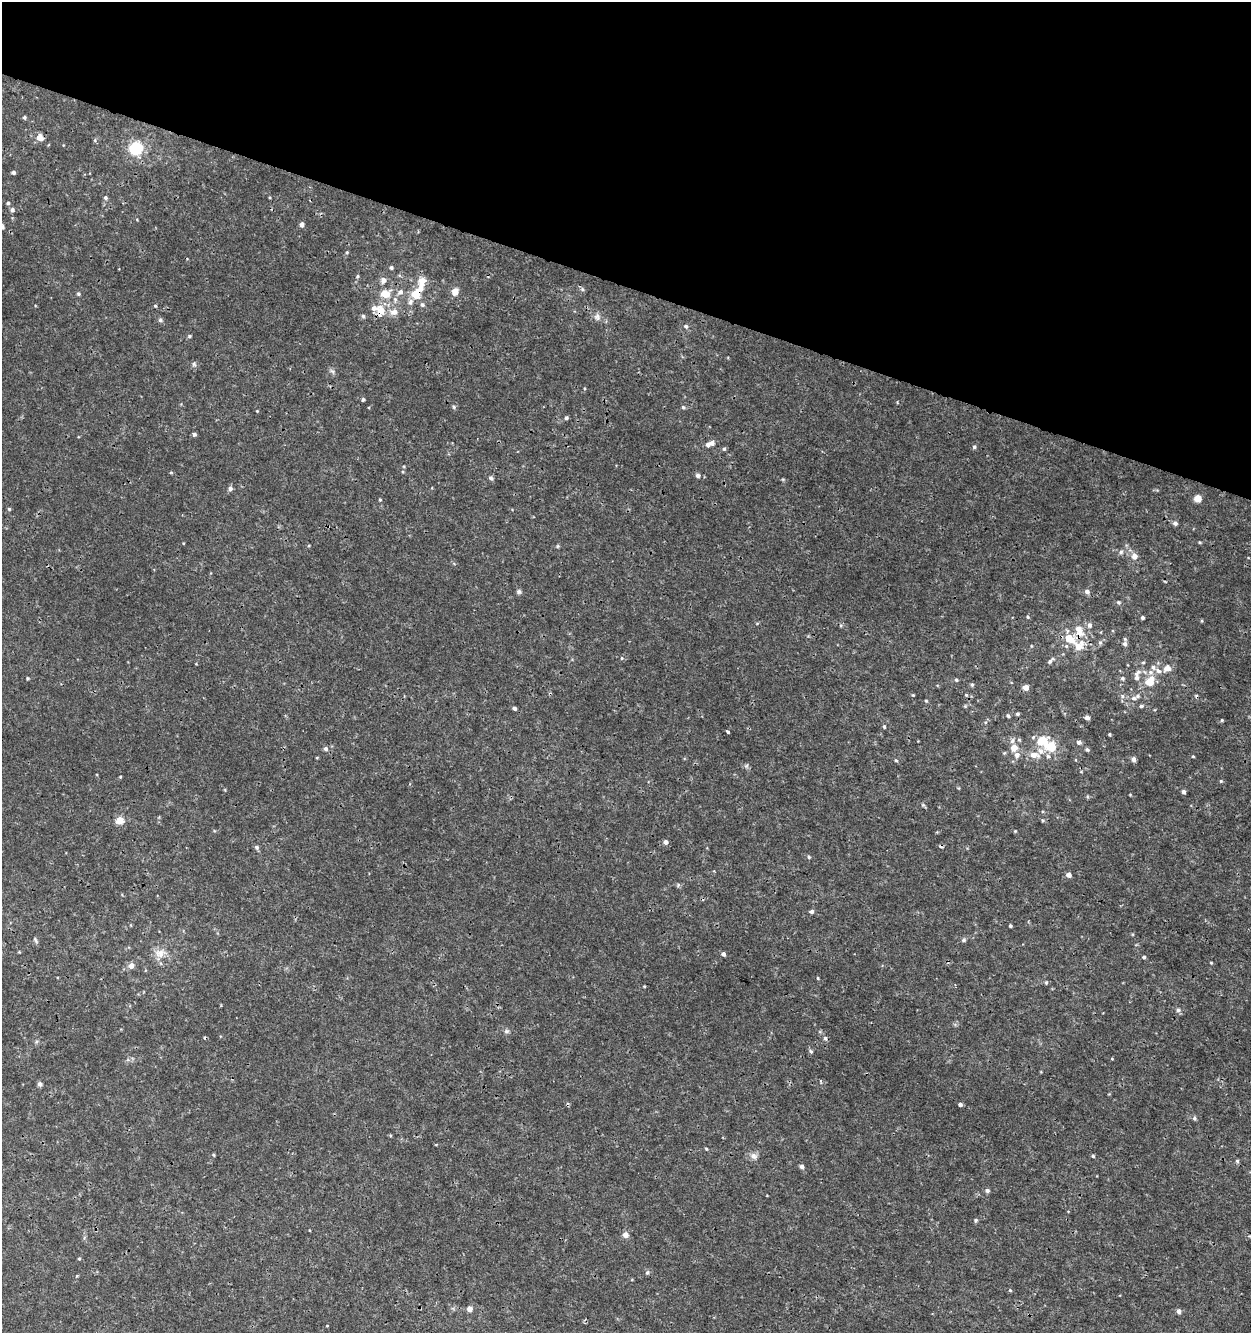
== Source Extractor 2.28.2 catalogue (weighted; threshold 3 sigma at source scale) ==
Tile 2 of 4 x 4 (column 2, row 1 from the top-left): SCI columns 1533-2781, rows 3996-5326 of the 5498 x 5337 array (HDU 1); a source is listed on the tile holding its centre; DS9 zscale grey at full resolution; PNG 1253 x 1335 px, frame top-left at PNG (2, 2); no overlay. Shown black and unused: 21% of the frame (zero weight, under 3 of 4 exposures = <1% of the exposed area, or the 3 px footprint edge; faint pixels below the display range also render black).
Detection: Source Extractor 2.28.2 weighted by HDU 2 'WHT'; one run over the whole footprint, this tile lists its part. Background 9.85e-04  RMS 8.9e-04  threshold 0.00399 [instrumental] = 3 sigma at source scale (4.5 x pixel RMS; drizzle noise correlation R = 1.50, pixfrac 1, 0.0396/0.0396 arcsec/px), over >= 5 px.
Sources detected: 173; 4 cosmic-ray / hot-pixel residue — not listed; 14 inside a brighter listed object's ellipse — not listed separately; the other 155 listed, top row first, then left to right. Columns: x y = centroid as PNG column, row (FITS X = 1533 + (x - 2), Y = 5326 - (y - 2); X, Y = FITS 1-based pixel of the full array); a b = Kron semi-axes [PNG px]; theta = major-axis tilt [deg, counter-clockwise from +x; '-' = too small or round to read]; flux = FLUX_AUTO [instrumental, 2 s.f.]
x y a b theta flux
24 117 4 4 - 0.14
40 137 6 5 - 0.95
95 140 5 4 - 0.12
136 148 16 14 31 3
13 172 4 3 - 0.21
106 198 5 5 - 0.19
8 203 5 4 - 0.12
12 210 5 5 - 0.26
302 224 5 4 - 0.38
347 252 5 4 - 0.11
391 268 5 5 - 0.18
357 276 5 4 - 0.11
383 280 8 7 - 0.41
421 287 15 8 79 1.1
582 289 6 5 - 0.16
455 291 6 5 - 1.2
400 292 8 7 - 0.36
78 294 5 5 - 0.14
385 294 11 8 -7 1.5
416 294 6 6 - 2.7
395 300 10 6 85 0.4
410 302 10 6 61 0.34
422 305 6 6 - 0.22
155 306 4 3 - 0.1
381 311 10 8 -82 1.4
394 312 11 9 10 0.72
363 316 6 5 - 0.15
597 317 10 9 - 0.42
160 320 6 5 - 0.18
686 326 6 5 - 0.21
189 336 5 4 - 0.12
194 364 7 6 - 0.19
332 371 9 4 -53 0.21
363 399 4 3 - 0.14
454 407 5 5 - 0.14
683 407 5 5 - 0.15
257 411 4 3 - 0.069
566 418 5 4 - 0.18
194 434 5 4 - 0.19
712 443 7 6 - 0.34
974 447 5 4 - 0.19
724 449 5 4 - 0.16
698 476 6 6 - 0.22
491 478 5 5 - 0.21
230 489 6 5 - 0.27
380 499 4 3 - 0.092
1198 499 5 5 - 1.6
9 509 5 5 - 0.12
1175 523 6 5 - 0.27
1200 542 5 3 - 0.093
558 546 6 4 89 0.1
1121 552 7 6 - 0.24
1134 556 8 8 - 0.53
519 591 7 6 - 0.21
1087 591 6 5 - 0.33
1118 602 6 5 - 0.17
1028 617 4 4 - 0.11
1142 618 4 4 - 0.18
1202 621 5 3 - 0.088
757 623 5 3 - 0.086
1089 625 6 6 - 0.33
1079 630 16 9 -63 1.3
1069 639 19 12 -23 1.8
1100 642 6 4 1 0.16
1125 644 6 5 - 0.22
1031 646 5 3 - 0.072
622 658 5 3 - 0.092
1051 661 11 5 44 0.26
1153 667 8 6 -74 0.3
1167 668 12 9 25 0.62
1137 676 17 8 79 0.71
27 678 4 4 - 0.096
1122 678 6 5 - 0.16
956 680 4 4 - 0.15
1149 681 10 7 48 2
972 685 5 4 - 0.13
1026 687 5 5 - 0.6
913 695 4 4 - 0.08
966 695 6 4 -43 0.13
1122 696 6 5 - 0.2
1134 698 8 5 14 0.27
926 701 4 4 - 0.098
965 706 4 4 - 0.1
1141 706 6 4 10 0.16
514 708 4 4 - 0.21
1017 714 5 4 - 0.13
1008 716 5 4 - 0.14
1087 718 5 4 - 0.27
1222 720 4 4 - 0.11
985 722 5 3 - 0.11
884 727 5 4 - 0.12
728 732 4 3 - 0.2
1109 734 3 3 - 0.11
1042 740 8 6 28 2.6
1079 742 6 5 - 0.23
1051 745 13 8 -72 1.5
1014 748 11 10 - 0.81
326 749 6 5 - 0.25
1087 749 6 4 -39 0.16
1034 755 15 8 -8 0.88
1193 756 4 3 - 0.086
317 757 4 3 - 0.073
1133 759 6 5 - 0.31
896 760 5 4 - 0.11
1081 772 4 3 - 0.066
120 777 3 3 - 0.08
1221 781 4 4 - 0.1
1184 792 4 4 - 0.28
1130 795 4 3 - 0.074
923 805 6 4 -17 0.13
120 820 9 8 - 0.8
1042 820 5 3 - 0.097
1015 831 4 3 - 0.077
665 842 5 5 - 0.34
256 847 6 6 - 0.21
809 857 5 4 - 0.13
1069 875 5 5 - 0.5
811 911 5 4 - 0.26
1010 926 4 3 - 0.13
35 940 9 4 -66 0.16
963 940 7 4 27 0.16
19 952 3 3 - 0.074
160 953 18 12 11 1.1
723 954 4 4 - 0.27
1144 957 4 4 - 0.16
1211 963 4 3 - 0.076
131 966 7 7 - 0.43
818 978 4 3 - 0.087
1046 982 5 4 - 0.12
644 986 5 3 - 0.076
1178 1010 6 6 - 0.19
506 1031 7 6 - 0.21
825 1038 7 5 -74 0.2
811 1051 6 4 -40 0.15
1112 1059 4 3 - 0.067
40 1084 6 5 - 0.22
960 1104 4 4 - 0.27
1194 1118 6 5 - 0.16
390 1135 4 3 - 0.087
706 1149 4 3 - 0.092
214 1155 4 4 - 0.092
754 1156 10 8 -30 0.45
1093 1156 4 4 - 0.13
1237 1161 5 5 - 0.15
802 1166 5 4 - 0.3
987 1190 6 5 - 0.2
976 1220 6 4 62 0.14
625 1235 7 7 - 0.42
79 1258 4 4 - 0.09
647 1272 7 5 44 0.17
76 1276 5 3 - 0.077
1010 1290 4 4 - 0.091
470 1309 5 4 - 0.75
1178 1311 5 4 - 0.39
327 1326 4 3 - 0.056
Overlapping masked pixels (flux is a lower limit): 4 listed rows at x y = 416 294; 381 311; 1079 630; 1069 639